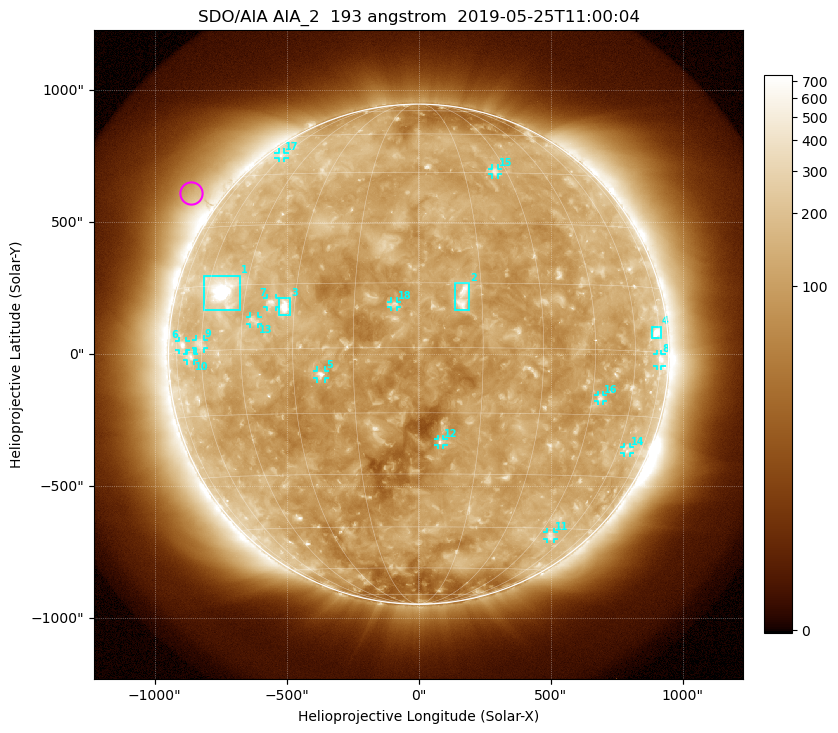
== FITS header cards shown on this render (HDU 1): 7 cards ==
TELESCOP= 'SDO/AIA'
INSTRUME= 'AIA_2'
WAVELNTH=                  193
WAVEUNIT= 'angstrom'
DATE-OBS= '2019-05-25T11:00:04.84'
CTYPE1  = 'HPLN-TAN'
CTYPE2  = 'HPLT-TAN'

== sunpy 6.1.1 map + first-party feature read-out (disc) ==
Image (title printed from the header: SDO/AIA AIA_2  193 angstrom  2019-05-25T11:00:04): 1024 x 1024 px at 2.4 arcsec/px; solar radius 947 arcsec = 395 px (full disc in frame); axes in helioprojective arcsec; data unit not stated in the header (colour bar unlabelled)
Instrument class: DISC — disc imager (sunpy class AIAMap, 193 A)
Bright regions (active regions / flare kernels): reference = the median radial profile (limb darkening/brightening removed); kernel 9 px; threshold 5 sigma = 179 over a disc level ~112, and >= 1.15x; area >= 12 px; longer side >= 9 px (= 22 arcsec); searched inside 0.97 R_sun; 18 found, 18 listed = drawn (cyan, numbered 1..; 14 of them under ~33 arcsec drawn as corner ticks so the feature stays visible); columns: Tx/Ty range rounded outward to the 5 arcsec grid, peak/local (2 s.f.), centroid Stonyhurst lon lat
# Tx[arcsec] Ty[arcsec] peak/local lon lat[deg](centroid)
1 -815..-675 165..300 20 -54 +14
2 140..195 165..270 6.4 +10 +12
3 -530..-485 145..210 8.6 -33 +10
4 880..920 60..105 6.5 +72 +4
5 -385..-355 -90..-60 5.8 -23 -6
6 -910..-880 15..50 3.7 -70 +2
7 -575..-540 180..210 4.3 -37 +11
8 905..920 -45..0 3.8 +74 -2
9 -845..-810 20..55 3 -61 +2
10 -875..-850 -25..5 2.8 -66 -1
11 485..510 -700..-675 3 +51 -47
12 75..95 -345..-320 3.9 +6 -22
13 -640..-610 115..145 3 -41 +7
14 780..805 -375..-350 2.5 +65 -23
15 275..300 680..705 3.1 +26 +45
16 680..700 -180..-155 3.4 +48 -11
17 -530..-505 745..765 2.4 -62 +52
18 -105..-80 180..200 3.9 -6 +10
Off-limb structures (1.02-1.3 R_sun): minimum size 162 px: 5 found; the strongest spans PA ~35..70 deg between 1.02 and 1.3 R_sun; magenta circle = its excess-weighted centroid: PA ~55 deg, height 1.12 R_sun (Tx ~-865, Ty ~610 arcsec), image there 2.1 x the reference